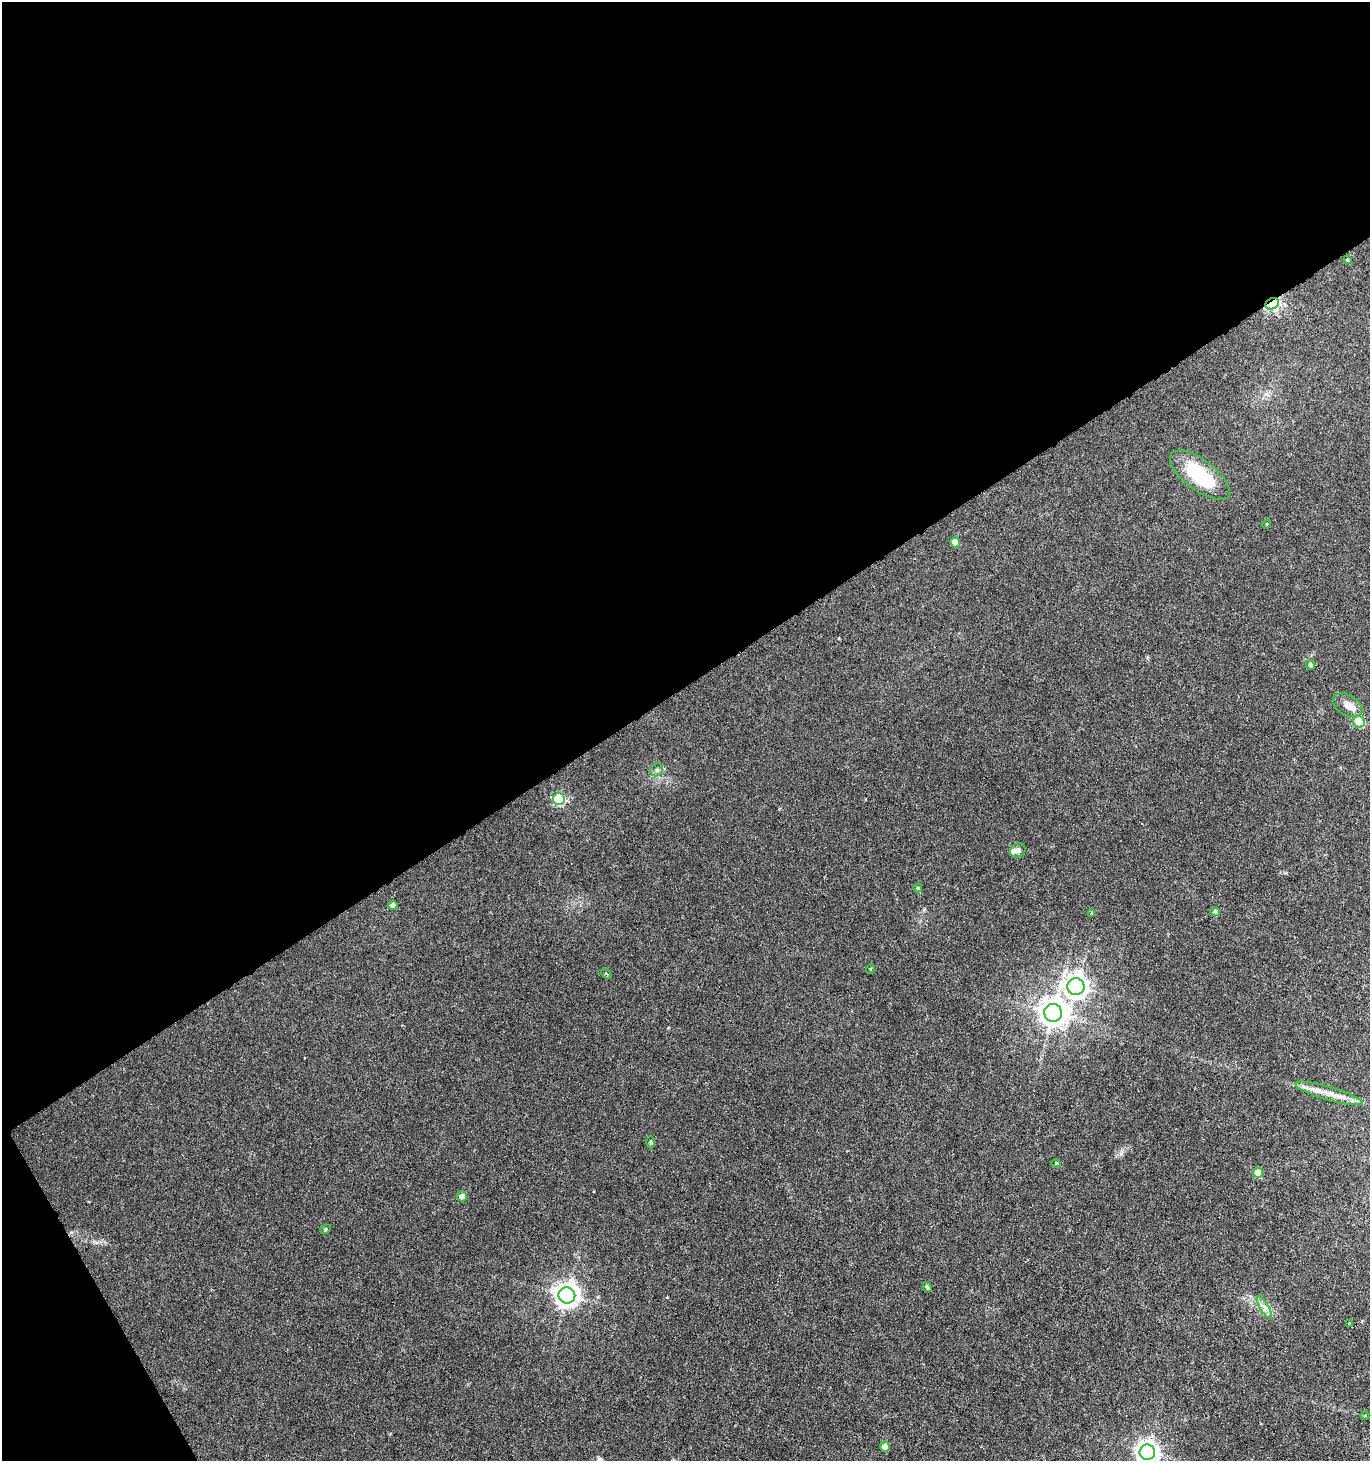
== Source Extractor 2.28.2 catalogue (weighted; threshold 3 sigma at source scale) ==
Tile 1 of 2 x 2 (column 1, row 1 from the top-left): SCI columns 62-1429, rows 1460-2918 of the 2875 x 2918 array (HDU 1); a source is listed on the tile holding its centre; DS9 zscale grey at full resolution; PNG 1372 x 1463 px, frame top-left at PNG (2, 2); each listed source drawn as its Kron ellipse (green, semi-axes under 4 px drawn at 4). Shown black and unused: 49% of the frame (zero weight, under 3 of 6 exposures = <1% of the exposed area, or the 3 px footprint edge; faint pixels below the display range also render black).
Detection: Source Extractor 2.28.2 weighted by HDU 2 'WHT'; one run over the whole footprint, this tile lists its part. Background 0.00886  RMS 0.0018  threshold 0.00716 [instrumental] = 3 sigma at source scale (4.09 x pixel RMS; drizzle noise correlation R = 1.36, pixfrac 0.8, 0.0396/0.0396 arcsec/px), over >= 5 px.
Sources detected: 33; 1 inside a brighter listed object's ellipse — not listed separately; the other 32 listed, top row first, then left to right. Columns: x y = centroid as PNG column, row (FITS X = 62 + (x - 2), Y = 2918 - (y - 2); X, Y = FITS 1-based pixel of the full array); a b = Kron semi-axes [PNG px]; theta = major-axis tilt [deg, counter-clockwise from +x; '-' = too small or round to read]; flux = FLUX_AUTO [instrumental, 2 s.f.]
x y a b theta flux
1347 260 4 3 - 0.15
1272 304 7 5 23 32
1200 475 35 15 -37 10
1266 524 5 3 - 0.14
955 542 5 5 - 2.6
1310 665 5 4 - 0.38
1347 705 16 10 -30 1.5
1359 722 6 5 - 9.3
657 770 7 5 45 0.37
559 799 6 6 - 18
1018 850 8 6 29 0.7
918 888 4 4 - 0.2
393 905 4 4 - 1.1
1215 912 5 4 - 0.48
1092 913 4 4 - 0.17
870 969 4 3 - 0.12
606 974 6 3 -39 0.2
1076 986 8 8 - 120
1053 1013 9 9 - 210
1329 1093 35 6 -16 2.4
651 1142 6 4 -90 0.2
1056 1164 5 3 - 0.15
1258 1173 5 5 - 2.2
462 1196 5 5 - 1
325 1229 5 4 - 0.23
927 1287 5 3 - 0.31
567 1295 8 8 - 140
1264 1307 13 3 -59 0.59
1349 1323 4 3 - 0.17
1365 1415 4 3 - 0.15
885 1447 5 5 - 1.1
1147 1452 8 7 - 110
Overlapping masked pixels (flux is a lower limit): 1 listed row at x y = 1272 304
Isophote crosses this tile's border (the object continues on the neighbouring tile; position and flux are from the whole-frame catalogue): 1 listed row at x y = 1147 1452
Unlisted compact peaks at least as high as the median listed source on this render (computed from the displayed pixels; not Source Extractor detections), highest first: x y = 1121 1154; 924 909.